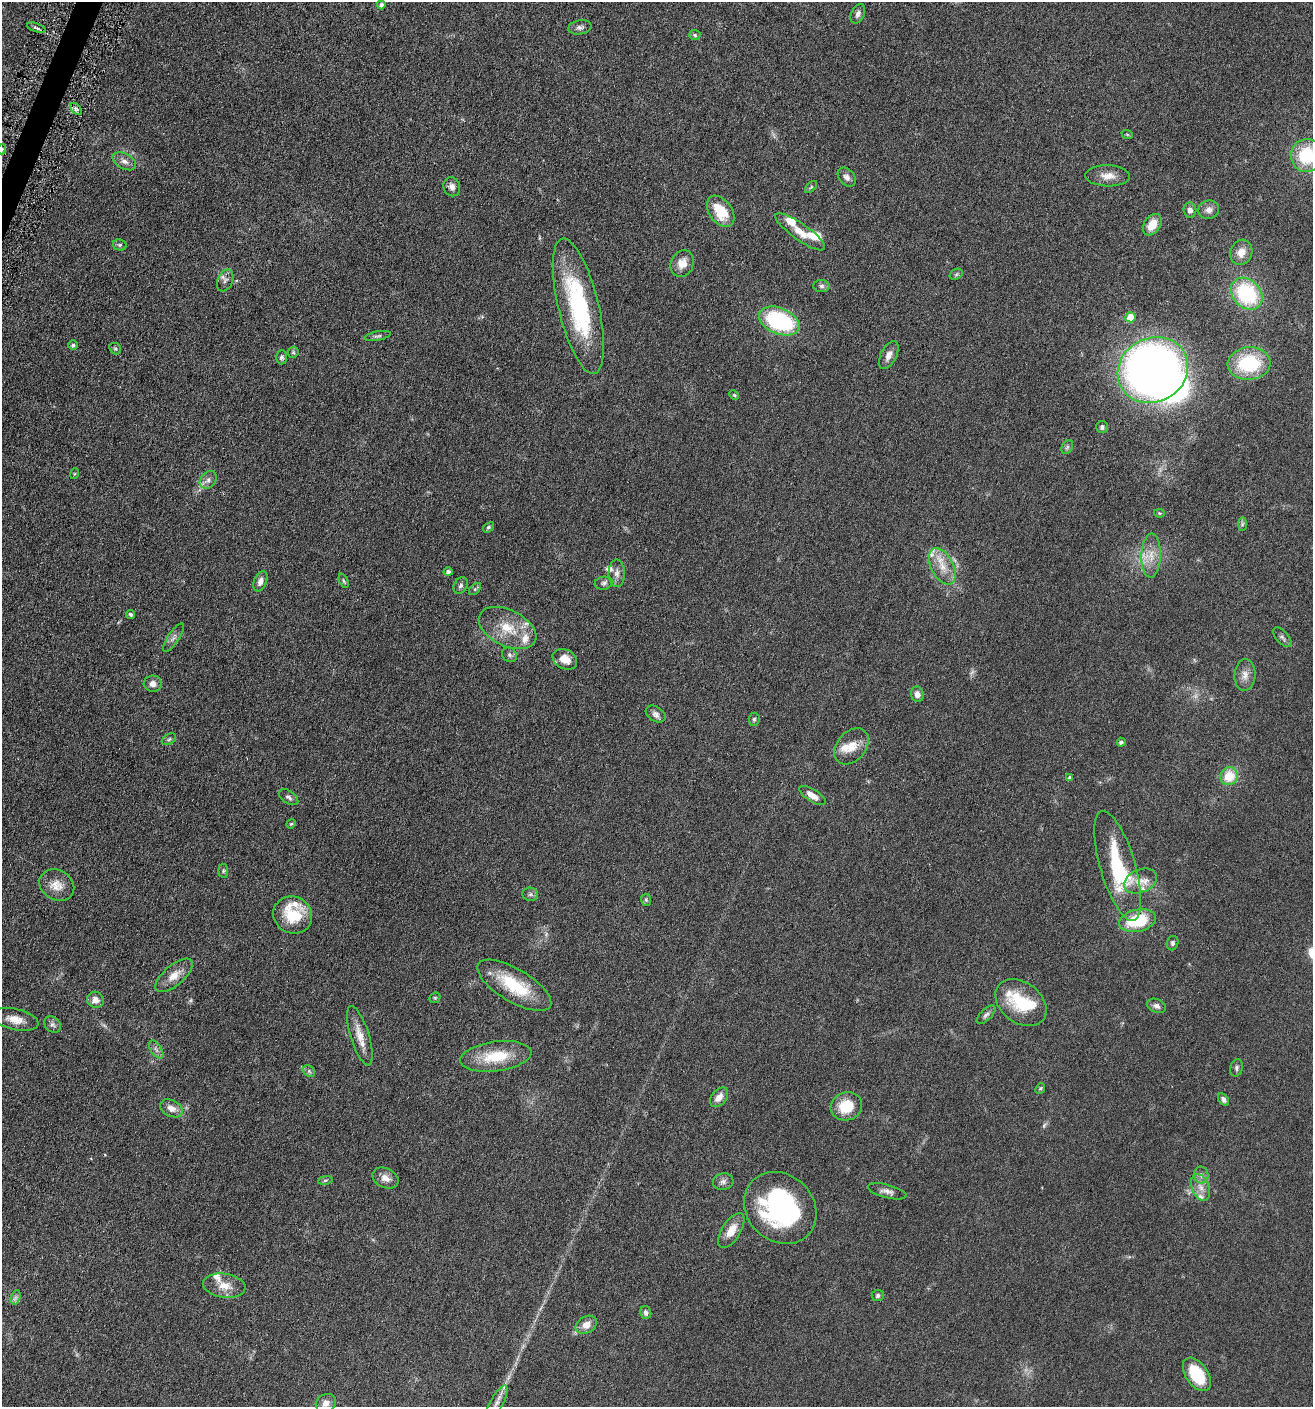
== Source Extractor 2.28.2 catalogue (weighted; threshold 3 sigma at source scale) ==
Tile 11 of 4 x 4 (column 3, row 3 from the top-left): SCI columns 2763-4073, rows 1420-2824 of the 5662 x 5646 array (HDU 1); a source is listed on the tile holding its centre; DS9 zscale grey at full resolution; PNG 1315 x 1409 px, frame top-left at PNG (2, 2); each listed source drawn as its Kron ellipse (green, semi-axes under 4 px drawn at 4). Shown black and unused: <1% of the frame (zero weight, under 3 of 6 exposures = <1% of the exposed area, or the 3 px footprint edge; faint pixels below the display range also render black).
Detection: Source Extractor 2.28.2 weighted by HDU 2 'WHT'; one run over the whole footprint, this tile lists its part. Background 0.0496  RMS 0.0059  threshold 0.0241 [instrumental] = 3 sigma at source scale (4.09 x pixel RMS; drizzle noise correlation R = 1.36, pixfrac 0.8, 0.05/0.05 arcsec/px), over >= 5 px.
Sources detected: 138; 5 too faint to see at this stretch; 2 inside a brighter object's white glare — neither listed nor drawn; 14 inside a brighter listed object's ellipse — not listed separately; the other 117 listed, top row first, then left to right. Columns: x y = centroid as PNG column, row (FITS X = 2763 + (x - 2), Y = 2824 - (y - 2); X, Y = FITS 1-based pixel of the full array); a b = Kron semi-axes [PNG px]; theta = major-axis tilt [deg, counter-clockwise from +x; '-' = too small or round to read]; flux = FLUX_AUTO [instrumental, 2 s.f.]
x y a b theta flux
381 5 4 4 - 1.7
858 14 10 6 64 1.9
580 27 12 7 9 1.9
36 28 10 3 -19 1.2
695 35 6 5 - 0.93
76 109 7 4 -44 1.2
1127 134 6 3 -19 0.51
2 149 5 3 - 0.57
1307 155 16 15 - 25
124 161 13 7 -28 2.8
1108 176 22 10 -1 5.5
847 177 11 7 -50 2.2
452 187 9 8 - 2.4
811 187 7 4 45 0.83
1190 210 7 6 - 2.4
1209 210 10 9 - 2.8
721 211 17 11 -54 14
1152 225 12 8 56 7.3
800 232 30 8 -35 7.9
120 245 7 5 -13 1.1
1241 252 13 11 70 5.5
682 263 14 11 65 5.5
956 274 7 5 32 0.86
225 280 11 7 67 2
821 286 8 6 -5 1.4
1247 294 18 14 -46 44
578 306 70 20 -76 61
1131 317 5 5 - 9.7
779 321 21 13 -22 55
377 336 13 4 11 1.3
73 345 5 5 - 1.2
115 349 6 5 - 0.8
293 352 6 5 - 0.77
889 355 15 8 63 3.6
281 357 7 5 88 1.2
1249 363 21 16 5 33
1153 370 36 32 29 310
734 395 5 4 - 0.58
1102 427 6 6 - 1.1
1067 447 7 5 60 1.1
74 474 5 3 - 0.49
208 480 10 7 50 2.3
1159 513 5 4 - 0.54
1242 524 7 4 88 0.89
488 527 6 4 38 0.92
1151 556 22 9 88 7.2
942 566 20 11 -63 8.2
448 572 4 4 - 1.4
617 573 14 8 -90 2.8
260 581 10 6 67 2.8
344 581 8 4 -66 0.79
604 583 9 6 11 1.4
461 585 9 6 58 1.6
475 589 7 4 45 0.91
131 614 4 4 - 1
507 628 31 18 -26 15
1282 637 12 6 -47 1.5
173 638 17 5 56 2.3
510 655 8 7 - 1.5
565 659 13 9 -27 6.1
1245 675 16 10 86 3.9
153 684 9 8 - 3.3
917 694 8 6 -76 2.6
656 714 11 7 -32 2.1
754 719 6 5 - 0.88
169 739 8 5 30 0.96
1121 742 4 4 - 1.2
851 746 20 14 49 8.1
1229 776 9 8 - 12
1070 778 3 3 - 1
812 795 15 6 -32 4
289 797 11 6 -33 1.6
291 824 5 4 - 0.57
1118 866 57 17 -74 40
223 871 7 5 -84 0.89
1140 881 17 11 22 5.9
57 885 18 15 -30 6.4
530 894 8 6 -6 1.6
646 900 6 5 - 0.82
293 915 20 18 -32 19
1138 921 19 11 11 24
1173 943 7 5 70 1.2
174 975 23 10 40 6.3
514 985 42 16 -31 25
435 998 6 5 - 0.7
95 1000 8 8 - 3.8
1021 1003 28 20 -38 21
1156 1006 10 6 -21 2.1
986 1015 12 5 44 1.6
15 1019 24 10 -13 6.6
52 1024 9 7 -43 1.6
360 1036 31 9 -73 7.1
156 1050 10 5 -56 1.6
496 1056 36 15 7 18
1236 1068 9 6 75 1.3
309 1071 7 5 -47 1.2
1040 1088 6 4 48 0.68
719 1097 11 7 50 4.3
1224 1099 7 4 -51 1.8
846 1106 16 14 20 13
171 1108 12 8 -26 3.8
1201 1175 8 7 - 1.9
385 1178 14 9 -26 3.9
325 1180 7 3 9 0.7
723 1182 10 8 14 2
1201 1187 14 8 -68 4.2
887 1191 20 6 -14 2.7
780 1208 39 33 -44 80
731 1230 20 9 58 6.9
224 1286 21 12 -8 7.2
878 1295 6 5 - 1.2
16 1297 7 4 71 1.3
646 1313 6 5 - 1.6
586 1325 11 8 31 4.9
1197 1374 19 11 -55 21
326 1403 10 9 - 3.5
496 1404 21 6 62 4.2
Isophote crosses this tile's border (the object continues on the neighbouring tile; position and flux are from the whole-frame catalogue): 3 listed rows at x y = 2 149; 1307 155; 496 1404